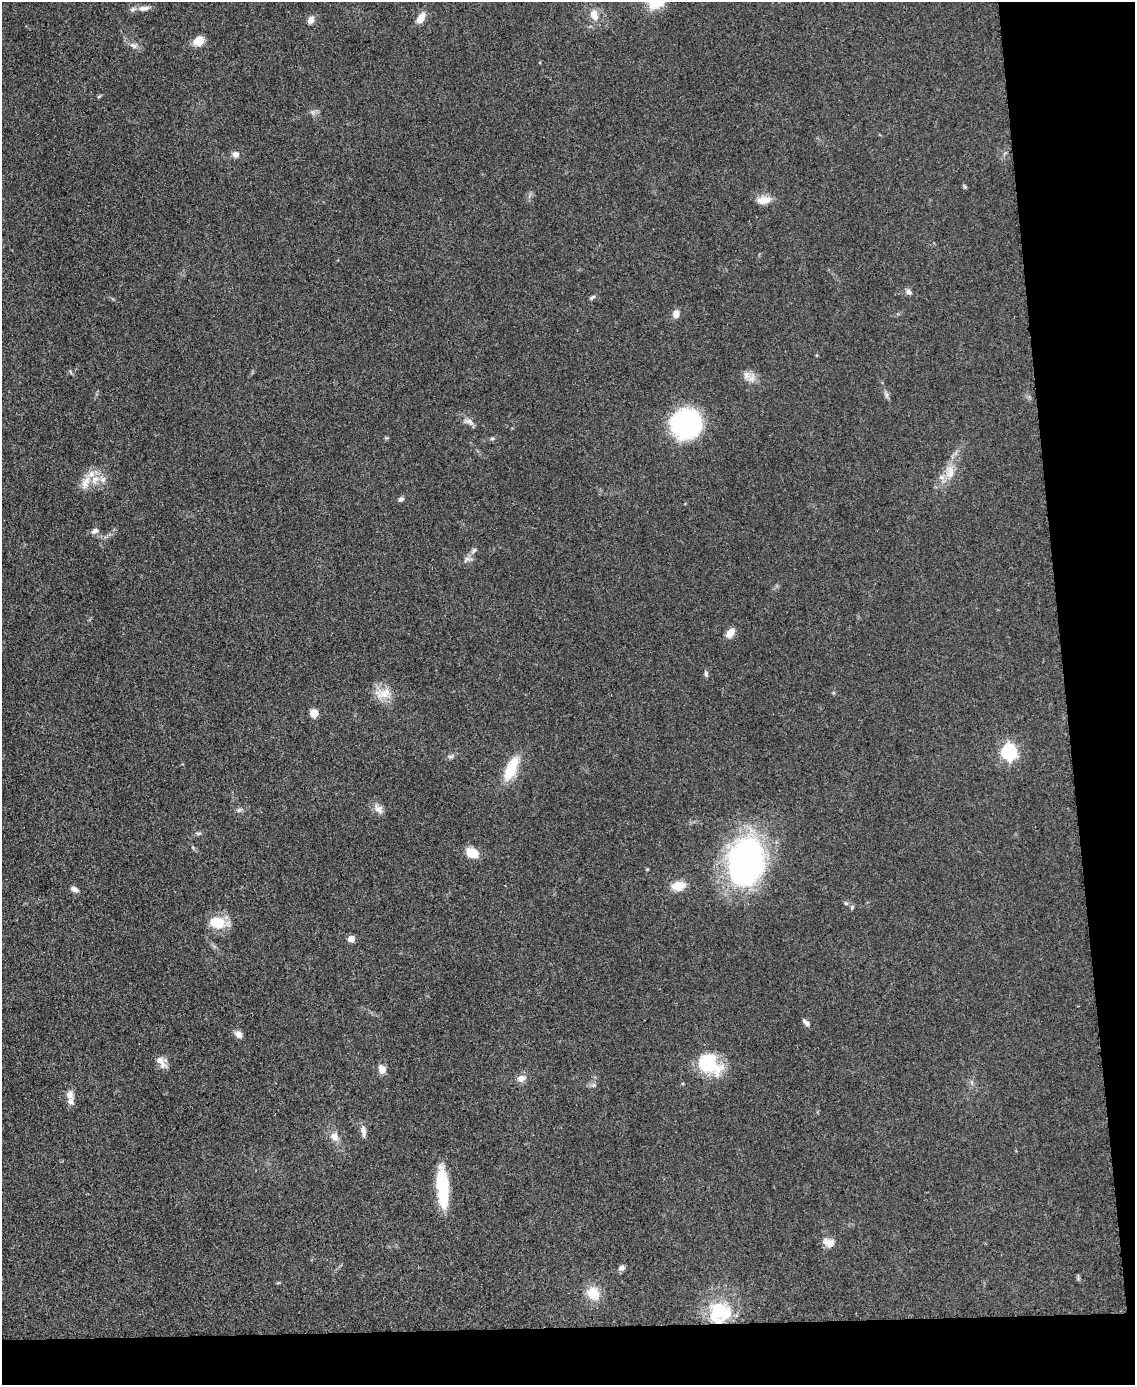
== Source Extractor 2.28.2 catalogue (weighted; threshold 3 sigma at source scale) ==
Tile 12 of 4 x 3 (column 4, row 3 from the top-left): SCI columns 3404-4536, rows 243-1625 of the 4543 x 4526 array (HDU 1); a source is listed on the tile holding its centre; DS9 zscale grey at full resolution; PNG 1137 x 1387 px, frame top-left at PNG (2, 2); no overlay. Shown black and unused: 10% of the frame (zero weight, under 3 of 5 exposures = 1% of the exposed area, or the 3 px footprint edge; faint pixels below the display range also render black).
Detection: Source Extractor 2.28.2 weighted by HDU 2 'WHT'; one run over the whole footprint, this tile lists its part. Background 0.0622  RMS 0.006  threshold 0.0271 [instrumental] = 3 sigma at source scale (4.5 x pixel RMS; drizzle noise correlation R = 1.50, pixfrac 1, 0.05/0.05 arcsec/px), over >= 5 px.
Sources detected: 60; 4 inside a brighter listed object's ellipse — not listed separately; the other 56 listed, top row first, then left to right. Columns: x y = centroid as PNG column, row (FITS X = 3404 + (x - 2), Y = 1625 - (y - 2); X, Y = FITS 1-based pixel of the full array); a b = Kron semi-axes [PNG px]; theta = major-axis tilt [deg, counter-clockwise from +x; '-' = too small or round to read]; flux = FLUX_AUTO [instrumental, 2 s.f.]
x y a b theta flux
144 8 16 7 6 4.3
594 15 11 7 -68 6.9
421 18 14 8 61 5.4
311 20 10 7 62 3
199 41 12 9 33 7.2
133 45 10 6 -28 2.5
236 154 7 7 - 3.2
965 186 5 5 - 0.92
764 200 17 9 8 6.6
908 292 9 6 -50 2
592 297 8 4 37 1.1
676 314 9 7 74 3.6
747 375 12 10 -47 4.3
886 395 9 4 -82 1.5
469 421 13 7 -19 2.9
686 423 23 22 - 110
492 439 6 4 18 0.85
950 472 20 11 -86 7.8
103 479 10 8 -57 3.3
86 483 22 9 66 6.9
401 499 7 5 34 1.5
95 531 10 7 28 2.2
474 550 8 5 59 1.5
467 559 8 6 13 2.1
730 633 12 7 52 5.4
706 674 8 5 -76 1.2
385 693 20 14 17 9.3
314 713 5 5 - 17
1009 752 7 6 - 150
450 756 9 4 8 1.3
511 769 31 12 67 18
379 809 15 9 -51 3.9
239 810 7 4 19 1.1
198 833 8 4 8 1.1
472 853 15 10 -34 8.2
747 861 51 36 77 170
678 886 18 11 10 8.4
74 889 10 6 -26 2.4
846 903 6 5 - 0.95
217 923 19 14 -8 15
351 939 5 5 - 8.7
806 1022 10 5 -47 2.1
238 1034 9 7 -44 3.3
160 1062 18 8 -57 4.6
709 1064 26 19 -32 33
382 1069 9 7 -72 4.8
521 1078 10 8 19 3.9
594 1085 6 5 - 1.1
70 1095 11 8 -65 3.9
363 1131 15 6 -81 3.2
334 1137 12 10 -51 4.7
443 1187 44 12 -85 28
831 1243 12 11 - 4.4
621 1268 7 6 - 2.3
593 1293 15 13 -60 12
720 1312 28 26 12 36
Overlapping masked pixels (flux is a lower limit): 1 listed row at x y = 720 1312